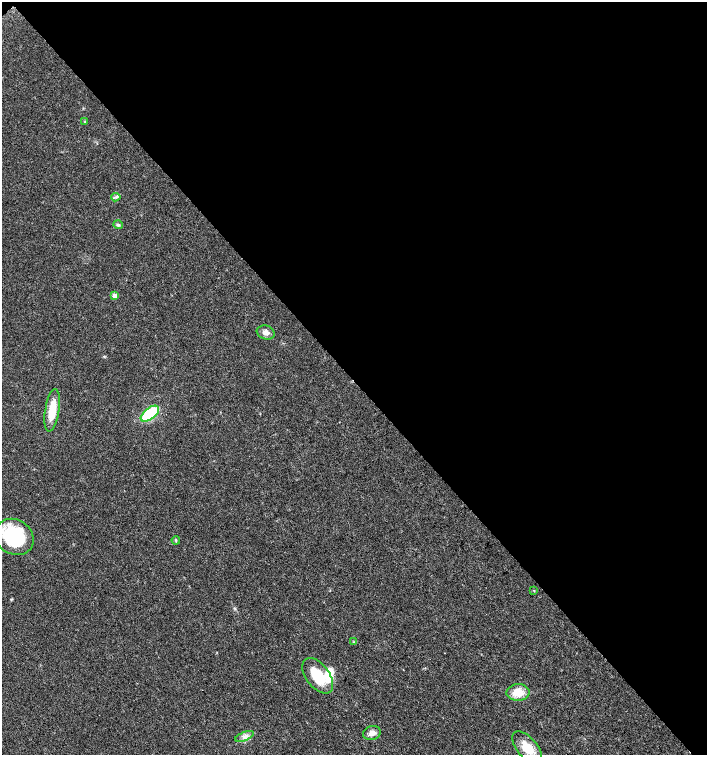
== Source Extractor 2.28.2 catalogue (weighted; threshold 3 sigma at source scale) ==
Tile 3 of 4 x 4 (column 3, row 1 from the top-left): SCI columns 3037-4445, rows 4515-6019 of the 6007 x 6026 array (HDU 1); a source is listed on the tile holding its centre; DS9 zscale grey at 2 x 2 block average (1 PNG px = mean of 2 x 2 image px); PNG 709 x 757 px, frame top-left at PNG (2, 2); each listed source drawn as its Kron ellipse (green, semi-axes under 4 px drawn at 4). Shown black and unused: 50% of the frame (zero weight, under 3 of 4 exposures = <1% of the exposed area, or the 3 px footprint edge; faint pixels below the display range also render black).
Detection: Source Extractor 2.28.2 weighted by HDU 2 'WHT'; one run over the whole footprint, this tile lists its part. Background 0.021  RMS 0.0028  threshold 0.0128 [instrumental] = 3 sigma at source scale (4.5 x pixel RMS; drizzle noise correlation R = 1.50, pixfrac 1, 0.0396/0.0396 arcsec/px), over >= 5 px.
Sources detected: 17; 1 inside a brighter listed object's ellipse — not listed separately; the other 16 listed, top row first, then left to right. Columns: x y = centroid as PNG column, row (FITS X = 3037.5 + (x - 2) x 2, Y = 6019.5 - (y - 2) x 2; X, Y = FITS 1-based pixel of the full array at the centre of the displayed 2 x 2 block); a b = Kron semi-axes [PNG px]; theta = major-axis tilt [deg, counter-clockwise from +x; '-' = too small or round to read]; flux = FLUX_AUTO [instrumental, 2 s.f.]
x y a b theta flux
85 122 3 2 - 0.42
116 197 5 2 - 0.94
118 225 5 3 - 1.2
115 296 3 3 - 9.2
266 332 9 6 -19 3.7
52 410 21 7 81 16
150 414 11 5 38 41
14 537 20 17 -32 54
176 540 4 3 - 0.7
534 591 3 2 - 0.43
353 642 3 2 - 0.48
318 676 20 11 -52 24
518 692 11 8 3 9.8
372 733 9 7 18 4.3
244 736 10 4 21 3
527 748 20 10 -50 14
Diffuse or blended objects may show on this block-average render without a row.